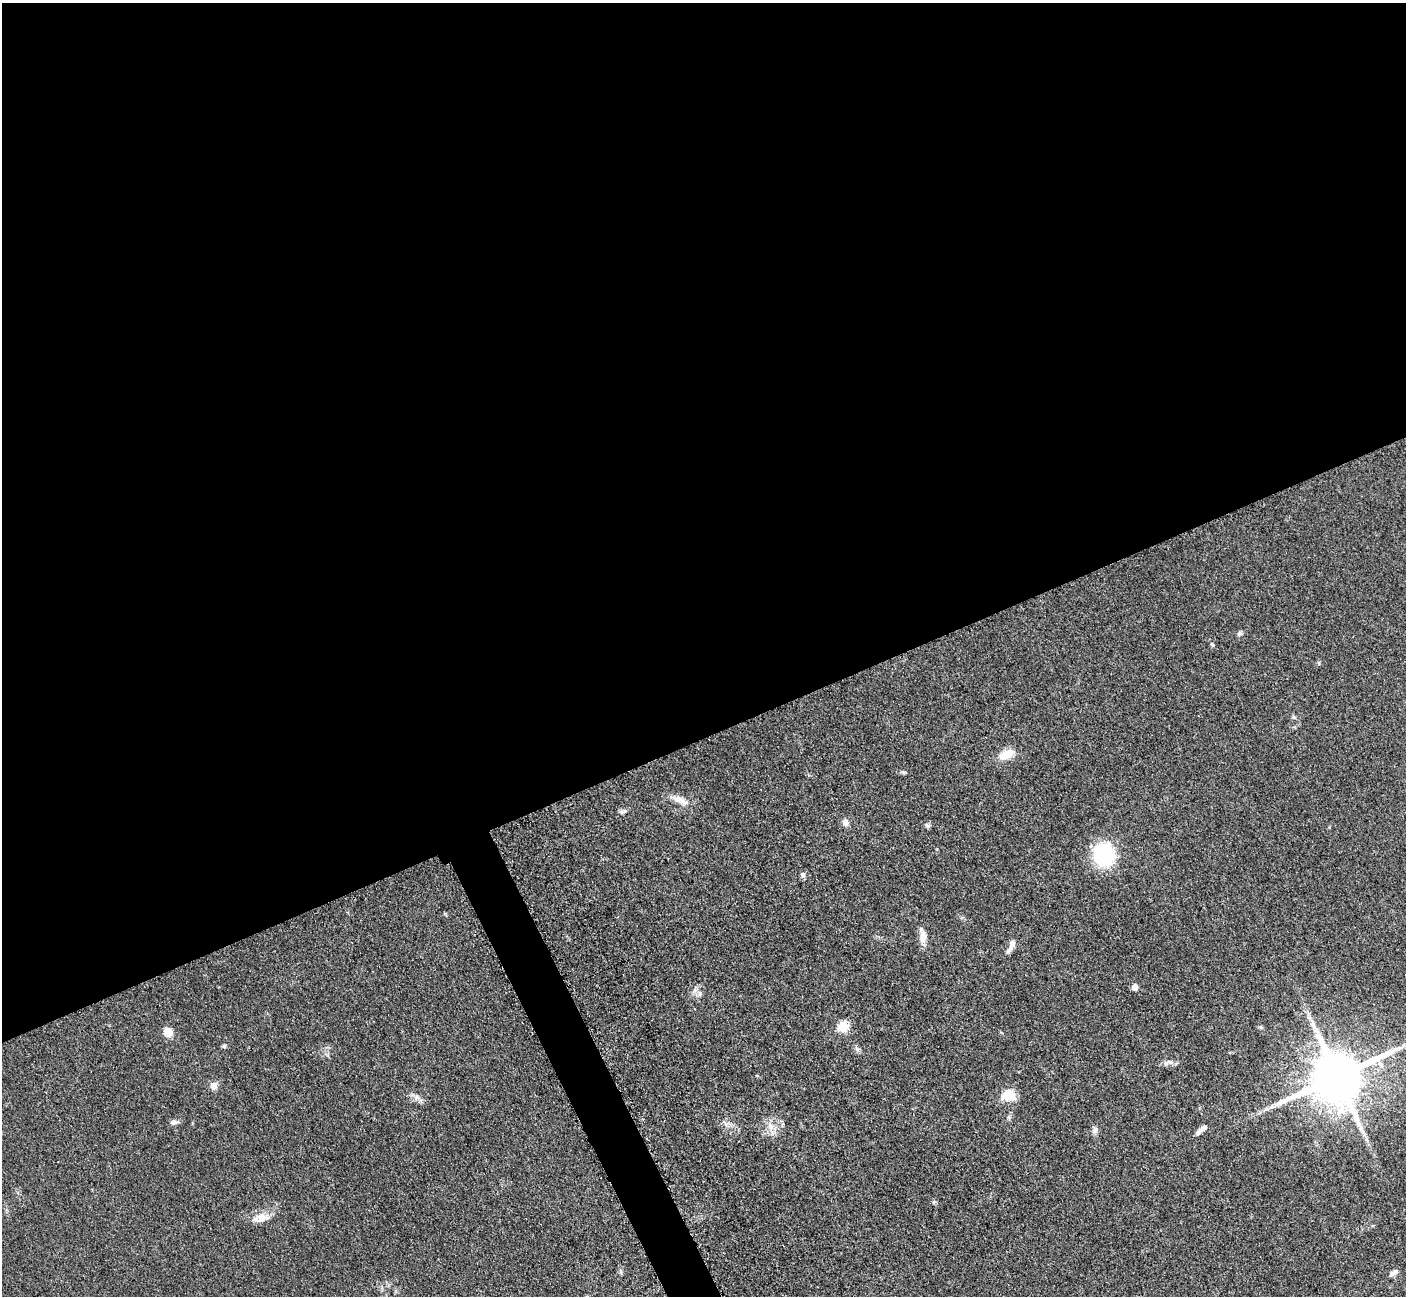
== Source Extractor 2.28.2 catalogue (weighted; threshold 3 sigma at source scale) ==
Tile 2 of 4 x 4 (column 2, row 1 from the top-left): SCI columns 1423-2826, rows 4178-5471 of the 5699 x 5661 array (HDU 1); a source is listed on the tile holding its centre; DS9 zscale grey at full resolution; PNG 1408 x 1298 px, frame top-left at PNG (2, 3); no overlay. Shown black and unused: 58% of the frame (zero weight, under 3 of 5 exposures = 4% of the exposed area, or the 3 px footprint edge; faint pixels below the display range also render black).
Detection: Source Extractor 2.28.2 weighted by HDU 2 'WHT'; one run over the whole footprint, this tile lists its part. Background 0.053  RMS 0.0056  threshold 0.0253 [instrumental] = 3 sigma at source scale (4.5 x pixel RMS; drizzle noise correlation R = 1.50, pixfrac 1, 0.05/0.05 arcsec/px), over >= 5 px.
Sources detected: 29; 1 inside a brighter listed object's ellipse — not listed separately; the other 28 listed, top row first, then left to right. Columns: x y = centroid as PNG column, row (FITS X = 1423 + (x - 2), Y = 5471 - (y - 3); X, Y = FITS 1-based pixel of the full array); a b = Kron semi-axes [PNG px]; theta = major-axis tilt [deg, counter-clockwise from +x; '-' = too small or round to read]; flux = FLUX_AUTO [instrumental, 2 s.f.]
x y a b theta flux
1239 633 7 6 - 1.2
1212 644 6 3 -20 0.63
1294 717 6 5 - 0.92
1005 755 20 10 26 8.6
680 800 28 8 -24 5.8
625 811 7 4 89 1.1
845 822 8 7 - 3
928 825 8 4 0 1.1
1104 855 19 18 - 48
803 875 8 6 -63 1.6
923 935 22 8 -80 5.1
1012 943 15 9 72 3.3
1135 987 6 6 - 3.4
843 1027 6 5 - 34
168 1032 8 7 - 8.2
224 1046 5 5 - 0.96
1170 1062 7 4 -18 1.3
1337 1077 16 14 26 3700
214 1086 9 8 - 3.1
1008 1095 18 14 7 8.9
417 1097 8 6 -21 2.2
174 1122 12 6 11 1.9
771 1126 10 6 -60 3
1095 1130 9 7 70 1.9
1198 1132 9 6 40 2
262 1218 17 13 4 6.1
621 1271 7 4 -72 1
1394 1273 9 6 32 2.3
Unlisted compact peaks at least as high as the median listed source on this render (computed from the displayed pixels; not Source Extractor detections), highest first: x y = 903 772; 934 1202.